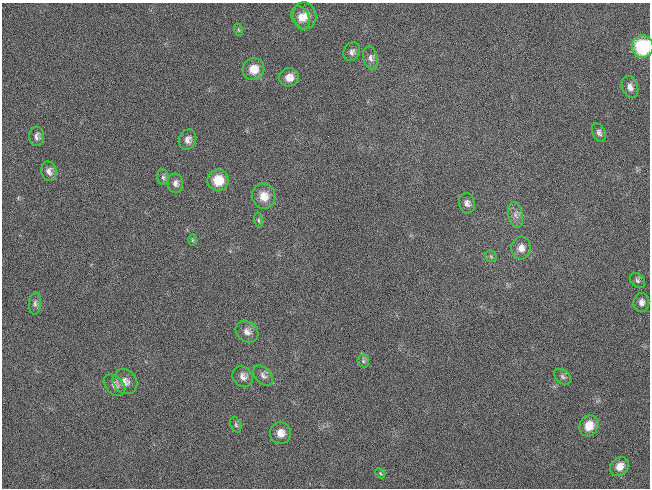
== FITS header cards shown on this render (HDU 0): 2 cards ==
NAXIS1  =                  648 / length of data axis 1
NAXIS2  =                  486 / length of data axis 2

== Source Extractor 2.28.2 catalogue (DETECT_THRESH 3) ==
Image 648 x 486 px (HDU 0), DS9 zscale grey, 1 PNG px = 1 image px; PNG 652 x 490 px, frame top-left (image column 1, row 486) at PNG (2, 3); each listed source drawn as its Kron ellipse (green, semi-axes under 4 px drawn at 4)
Background 119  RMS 26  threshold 78.6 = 3 sigma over >= 5 px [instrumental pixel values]
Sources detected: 38; all 38 listed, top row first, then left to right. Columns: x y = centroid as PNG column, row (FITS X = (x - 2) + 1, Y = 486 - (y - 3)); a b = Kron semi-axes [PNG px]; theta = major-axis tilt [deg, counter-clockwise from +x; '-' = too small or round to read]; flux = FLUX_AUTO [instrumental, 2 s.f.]
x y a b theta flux
305 15 13 11 -76 17000
301 18 12 8 -66 14000
239 30 6 4 -70 2400
643 47 11 10 - 110000
352 52 10 8 62 7100
371 58 11 7 -78 7700
253 69 11 10 - 24000
289 77 10 9 - 17000
630 87 11 8 -72 9600
599 133 10 6 -66 5500
37 136 9 7 -87 6900
188 140 10 8 70 10000
49 171 10 7 -77 9200
163 177 8 6 -74 4400
218 180 10 10 - 41000
175 183 9 8 - 8000
264 196 12 11 - 22000
467 203 10 8 -75 7900
515 215 13 7 -79 9400
259 220 7 4 -81 2800
192 240 6 4 -89 2000
521 248 11 10 - 14000
491 256 6 5 - 3000
637 281 8 6 -44 4900
35 303 11 6 85 7000
641 303 9 8 - 8600
247 332 12 10 -36 11000
363 361 6 6 - 3800
243 376 11 9 -43 11000
263 376 12 7 -46 7700
563 377 9 6 -39 5200
125 382 13 11 -49 15000
114 385 12 8 -45 10000
236 425 8 5 -71 3300
589 426 11 9 65 29000
280 433 11 10 - 17000
620 466 10 8 51 17000
380 473 5 4 - 2300
At the frame edge (FLAGS 8, measured only in part): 1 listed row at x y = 643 47